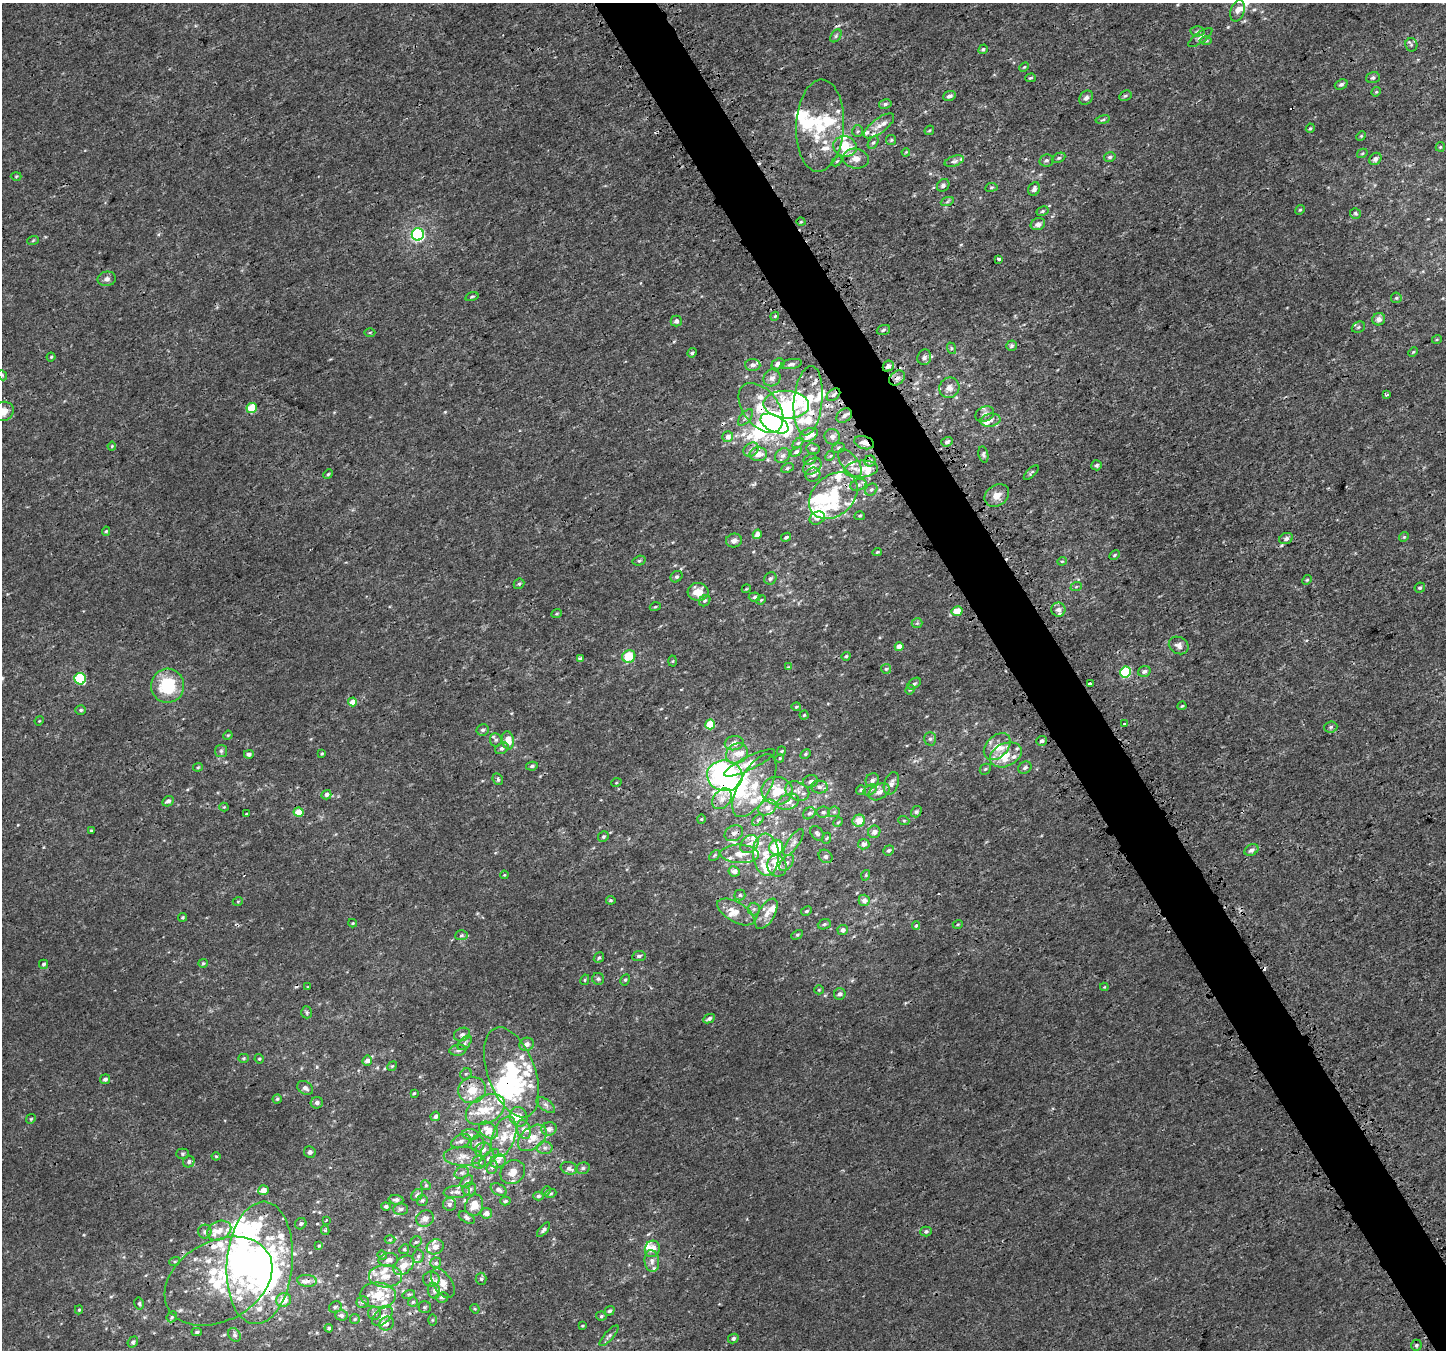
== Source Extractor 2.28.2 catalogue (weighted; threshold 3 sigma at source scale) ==
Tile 6 of 4 x 4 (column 2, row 2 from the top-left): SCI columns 1598-3041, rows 2918-4265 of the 5995 x 5869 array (HDU 1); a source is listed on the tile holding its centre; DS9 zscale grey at full resolution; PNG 1448 x 1352 px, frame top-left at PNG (2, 3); each listed source drawn as its Kron ellipse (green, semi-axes under 4 px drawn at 4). Shown black and unused: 4% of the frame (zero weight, under 3 of 4 exposures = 5% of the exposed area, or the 3 px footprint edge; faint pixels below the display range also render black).
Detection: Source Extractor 2.28.2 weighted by HDU 2 'WHT'; one run over the whole footprint, this tile lists its part. Background 4.80e-04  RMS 0.0014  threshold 0.00625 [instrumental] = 3 sigma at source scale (4.5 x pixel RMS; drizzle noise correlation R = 1.50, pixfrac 1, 0.0396/0.0396 arcsec/px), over >= 5 px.
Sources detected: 517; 12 inside a brighter object's white glare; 7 cosmic-ray / hot-pixel residue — neither listed nor drawn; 110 inside a brighter listed object's ellipse — not listed separately; the other 388 listed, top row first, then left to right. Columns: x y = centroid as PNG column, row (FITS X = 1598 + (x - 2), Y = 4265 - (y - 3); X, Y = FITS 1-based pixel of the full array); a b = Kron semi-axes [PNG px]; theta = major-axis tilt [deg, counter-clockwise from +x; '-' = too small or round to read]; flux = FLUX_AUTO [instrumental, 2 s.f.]
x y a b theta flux
1237 11 11 7 73 0.73
1198 31 7 5 2 0.27
836 36 7 4 55 0.25
1200 37 14 5 36 0.54
1206 41 6 4 0 0.2
1411 45 7 6 - 0.27
983 49 5 4 - 0.21
1024 67 5 3 - 0.15
1030 78 5 4 - 0.2
1373 78 7 5 18 0.3
1341 84 6 5 - 0.35
1376 92 5 4 - 0.14
949 96 6 5 - 0.42
1125 96 6 5 - 0.26
1086 98 8 6 47 0.44
885 104 6 4 11 0.3
1103 120 7 3 10 0.18
820 126 46 24 87 7.5
879 126 18 7 37 0.98
1310 128 5 4 - 0.18
929 130 5 3 - 0.13
858 131 6 5 - 0.23
1361 136 5 4 - 0.14
891 140 5 5 - 0.2
873 142 7 4 60 0.23
845 146 12 10 -17 3.1
1440 147 5 4 - 0.16
906 152 4 3 - 0.11
1362 153 5 4 - 0.17
1110 157 6 4 15 0.3
1059 158 7 4 26 0.23
856 159 13 10 -9 1.3
1375 159 6 5 - 0.6
1046 160 7 6 - 0.3
837 161 6 4 44 0.16
954 161 10 5 18 0.37
16 176 5 3 - 0.12
943 185 7 5 46 0.4
991 187 6 3 9 0.16
1034 189 7 5 65 0.52
947 202 7 4 20 0.25
1300 210 5 4 - 0.17
1042 211 6 4 27 0.24
1355 213 5 5 - 0.21
801 222 4 3 - 0.11
1038 224 7 6 - 0.58
418 234 6 6 - 22
33 240 6 3 20 0.16
998 259 4 3 - 0.93
107 279 9 7 10 0.55
472 297 7 3 18 0.2
1396 298 5 5 - 0.21
775 316 4 3 - 0.15
1379 319 6 6 - 0.71
676 321 5 5 - 0.43
1358 327 7 5 22 0.27
883 330 7 5 20 0.26
370 333 5 3 - 0.15
1437 339 5 3 - 0.14
1011 346 5 5 - 0.28
951 348 6 4 -72 0.18
1413 352 5 3 - 0.15
692 353 5 4 - 0.27
51 357 4 4 - 0.16
924 357 8 7 - 0.48
778 364 6 5 - 0.66
791 364 11 5 11 0.4
753 365 7 6 - 0.46
888 366 6 5 - 0.4
2 375 5 4 - 0.18
772 378 9 8 - 0.72
897 378 9 6 40 0.57
949 388 10 10 - 0.82
833 395 8 5 39 0.39
1386 395 4 3 - 0.23
808 401 35 14 84 5.8
786 405 23 14 -4 4.8
252 408 5 5 - 4.5
761 408 28 17 -52 3.5
3 411 11 9 29 1.3
985 414 10 7 28 0.65
844 416 8 6 41 0.48
745 417 10 5 50 0.36
990 420 10 6 11 0.68
774 424 15 8 -27 21
809 435 9 6 25 1.9
728 437 5 5 - 0.78
832 437 8 7 - 0.54
947 442 6 4 18 0.34
798 443 6 4 43 0.21
864 443 10 6 -18 0.89
112 446 4 4 - 0.15
838 448 6 5 - 0.24
813 449 7 5 -10 0.33
751 450 8 6 40 0.5
796 452 6 4 31 0.27
758 454 9 7 3 1
983 454 8 4 -78 0.26
783 455 8 6 42 0.48
830 456 5 4 - 0.15
810 459 7 5 29 0.3
870 461 5 5 - 0.31
850 463 16 8 -52 1.2
1097 465 5 5 - 0.29
812 466 10 7 37 0.76
787 468 6 4 27 0.21
861 469 17 8 5 1.6
1031 473 9 3 44 0.19
328 474 5 4 - 0.17
813 475 7 7 - 0.51
858 485 8 5 17 0.4
871 490 7 5 40 0.28
997 495 13 10 35 1.2
833 496 27 20 41 6.8
860 516 5 4 - 0.2
817 518 8 6 24 0.52
106 531 4 4 - 0.18
757 534 5 4 - 0.89
786 537 5 3 - 0.23
1404 537 5 4 - 0.18
1286 538 7 5 24 0.43
734 541 8 7 - 0.59
877 552 5 4 - 0.16
1115 555 5 3 - 0.18
639 561 7 4 16 0.25
1062 561 5 4 - 0.16
676 577 6 5 - 0.31
770 578 6 5 - 0.31
1307 580 5 4 - 0.16
519 584 6 4 41 0.21
1076 587 6 3 20 0.16
1420 588 5 5 - 0.25
746 589 4 3 - 0.13
698 592 10 9 - 1.9
755 597 6 4 5 0.29
761 600 5 4 - 0.14
705 601 6 5 - 0.24
655 607 5 3 - 0.14
1058 610 7 7 - 0.59
957 611 6 5 - 1.5
557 613 5 3 - 0.15
917 623 5 5 - 0.21
1179 645 10 8 -30 0.7
899 647 4 4 - 1.4
629 656 7 6 - 3.2
846 656 4 4 - 0.2
580 658 3 3 - 0.76
673 661 5 3 - 0.13
788 667 4 4 - 0.11
886 669 5 5 - 0.19
1144 671 6 5 - 0.39
1125 672 5 5 - 9.4
80 679 6 5 - 7.5
914 684 7 5 37 0.27
1090 684 3 3 - 1.4
168 686 17 16 - 6.6
910 690 5 4 - 0.18
353 702 4 4 - 1.3
1182 706 4 3 - 0.15
796 707 5 4 - 0.15
81 710 5 4 - 0.23
804 715 4 4 - 0.16
39 721 5 3 - 0.11
1124 723 3 3 - 0.52
710 724 5 5 - 4.4
1331 727 6 5 - 0.27
482 730 6 6 - 0.33
228 735 5 4 - 0.14
930 739 7 6 - 0.34
496 740 7 6 - 0.3
508 740 9 6 -81 1.9
1042 741 5 5 - 0.39
734 743 9 7 10 0.84
997 747 16 11 46 2.1
502 748 7 5 31 0.42
221 751 6 6 - 0.28
781 751 4 4 - 0.16
249 754 5 4 - 0.42
322 754 3 3 - 0.14
737 754 11 9 34 1.2
805 754 6 4 28 0.2
1006 755 16 11 25 2.6
780 758 4 3 - 0.13
749 763 28 6 26 1.7
532 766 6 4 11 0.3
198 767 5 4 - 0.17
1025 768 7 5 33 0.39
985 769 6 5 - 0.21
725 776 17 15 -8 41
498 779 6 5 - 0.31
872 780 7 6 - 0.48
810 781 8 6 17 0.53
616 783 5 3 - 0.12
891 783 11 7 70 0.67
754 786 35 15 60 4.3
819 787 8 6 -2 0.52
861 790 5 4 - 0.24
870 790 7 4 34 0.29
777 791 15 14 - 3.3
797 791 12 9 -24 1.1
879 792 11 7 29 0.87
326 795 5 4 - 0.53
722 799 11 8 51 1.1
168 801 6 5 - 0.51
788 802 11 7 18 0.95
224 807 4 4 - 0.13
767 807 9 7 30 0.91
299 812 5 4 - 2
823 812 7 5 4 0.31
834 812 6 5 - 0.25
916 812 6 5 - 0.26
809 813 7 5 40 0.32
246 814 3 2 - 0.16
701 819 4 4 - 0.14
758 820 7 4 45 0.26
859 821 6 6 - 1.4
904 821 5 3 - 0.13
838 822 5 4 - 0.14
91 830 4 3 - 0.15
874 832 6 6 - 0.55
734 833 10 7 28 0.55
817 833 8 5 -49 0.37
603 837 5 5 - 0.22
827 838 6 3 69 0.14
793 843 15 5 55 0.69
749 844 10 7 42 0.94
864 844 5 5 - 0.55
776 847 8 7 - 4.7
889 850 5 4 - 0.24
1251 850 7 5 31 0.54
739 854 19 9 -2 1.6
714 855 6 4 45 0.2
766 855 21 13 -86 2.8
825 856 7 6 - 0.37
787 863 9 5 50 0.43
777 866 11 9 -62 1.6
734 871 5 5 - 0.82
504 875 4 4 - 0.12
866 875 5 3 - 0.12
740 895 5 5 - 0.28
611 900 5 4 - 0.2
864 900 5 5 - 0.66
238 901 5 3 - 0.13
754 909 6 6 - 0.34
806 911 6 4 27 0.21
736 912 21 10 -29 1.7
766 914 17 8 60 1.3
182 917 4 4 - 0.17
353 923 4 4 - 0.13
824 924 6 5 - 0.24
958 924 5 3 - 0.13
916 926 5 4 - 0.17
843 930 5 5 - 0.55
461 935 6 5 - 0.27
797 935 6 4 29 0.19
639 956 7 5 8 0.33
599 958 6 4 50 0.21
203 963 4 4 - 0.17
43 964 4 4 - 0.26
598 979 6 6 - 0.27
585 980 5 4 - 0.17
625 980 6 4 60 0.21
308 987 3 3 - 0.11
1104 987 4 4 - 0.12
819 990 5 4 - 0.15
840 994 6 5 - 0.41
307 1012 6 5 - 0.26
709 1019 6 4 26 0.35
462 1034 8 6 23 0.44
465 1043 9 5 46 0.36
527 1044 7 6 - 0.7
458 1050 8 5 9 0.35
244 1058 5 4 - 0.19
259 1059 5 4 - 0.16
367 1061 5 4 - 0.63
392 1066 5 4 - 0.17
511 1072 47 23 -70 12
466 1074 6 5 - 0.24
105 1079 5 4 - 0.4
305 1088 8 6 -34 0.53
472 1090 14 13 - 2.4
414 1093 3 3 - 0.14
277 1099 4 4 - 0.2
317 1103 6 5 - 0.49
546 1105 11 5 -38 0.47
485 1110 21 13 28 3.3
435 1116 5 4 - 0.41
519 1117 10 9 - 1.3
31 1119 5 4 - 0.17
524 1129 10 6 -72 0.63
549 1129 7 7 - 0.56
488 1130 10 7 -36 1.7
470 1134 8 5 -7 0.36
504 1137 21 11 71 2.3
532 1138 16 10 39 1.8
461 1141 10 6 25 0.6
478 1144 8 6 88 0.49
545 1148 8 6 0 0.47
483 1150 8 6 31 0.65
310 1152 6 5 - 0.34
182 1154 6 5 - 0.22
216 1156 4 4 - 0.14
463 1156 19 9 -2 1.3
489 1158 12 5 39 0.45
498 1161 8 6 21 0.45
189 1162 6 5 - 0.38
479 1162 7 6 - 0.48
492 1167 7 5 66 0.31
569 1168 8 6 -16 0.44
583 1168 7 5 15 0.31
513 1172 13 11 41 1.2
462 1173 7 5 19 0.35
467 1182 7 5 48 0.25
426 1185 5 4 - 0.2
469 1189 7 6 - 0.41
263 1190 5 5 - 0.99
499 1190 9 5 -30 0.38
546 1191 5 3 - 0.14
457 1192 13 6 5 0.55
551 1193 5 3 - 0.15
417 1195 6 5 - 0.3
538 1196 5 4 - 0.28
396 1200 7 4 -3 0.38
422 1200 5 5 - 0.24
505 1201 5 4 - 0.24
449 1204 6 6 - 0.4
474 1205 11 8 69 1.5
386 1206 4 4 - 0.3
401 1209 7 5 1 0.34
486 1213 6 5 - 0.62
467 1218 9 5 -29 0.32
425 1219 9 8 - 0.67
326 1220 3 2 - 0.14
301 1224 6 5 - 0.32
325 1230 5 4 - 0.27
544 1230 9 4 49 0.33
219 1231 12 9 26 1.4
926 1231 5 5 - 0.28
205 1232 7 6 - 0.42
390 1239 5 3 - 0.15
416 1242 6 5 - 0.22
319 1246 4 4 - 0.15
435 1247 9 7 24 0.8
404 1249 5 4 - 0.17
652 1249 8 7 - 1.3
382 1255 4 4 - 0.16
418 1256 6 5 - 0.29
388 1260 10 7 7 0.56
175 1261 5 3 - 0.14
652 1261 11 7 -84 0.71
260 1263 61 33 85 48
436 1263 5 5 - 0.24
404 1265 12 8 42 1.2
385 1276 16 11 0 1.8
431 1279 8 7 - 0.54
481 1279 6 5 - 0.27
218 1281 57 40 29 14
307 1281 10 6 -6 0.59
443 1283 16 9 -57 1.5
434 1291 8 6 -74 0.52
409 1294 6 4 17 0.19
378 1295 18 12 -3 3.5
442 1297 6 5 - 0.3
284 1300 7 7 - 1.6
362 1302 6 6 - 0.33
413 1302 5 5 - 0.21
139 1303 6 4 -77 0.24
335 1307 6 5 - 0.26
425 1307 6 6 - 0.25
475 1309 5 4 - 0.15
79 1310 4 4 - 0.17
609 1311 5 4 - 0.31
375 1313 6 6 - 0.36
341 1315 6 5 - 0.37
382 1316 12 7 41 0.81
601 1316 5 4 - 0.21
172 1317 6 5 - 0.22
355 1319 5 5 - 0.18
432 1320 6 4 90 0.19
386 1324 7 6 - 0.49
582 1326 4 3 - 0.14
329 1328 4 3 - 0.24
197 1332 5 4 - 0.24
235 1335 7 5 -49 0.3
609 1336 13 4 48 0.37
733 1338 5 4 - 0.29
133 1342 6 5 - 0.3
1416 1345 6 5 - 0.25
Overlapping masked pixels (flux is a lower limit): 10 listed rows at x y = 888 366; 897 378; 833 395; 761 408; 864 443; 833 496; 725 776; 511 1072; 260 1263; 218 1281
Isophote crosses this tile's border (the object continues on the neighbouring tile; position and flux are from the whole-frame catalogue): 2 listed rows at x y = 2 375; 3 411
Unlisted compact peaks at least as high as the median listed source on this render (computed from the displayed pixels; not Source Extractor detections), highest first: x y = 445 412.